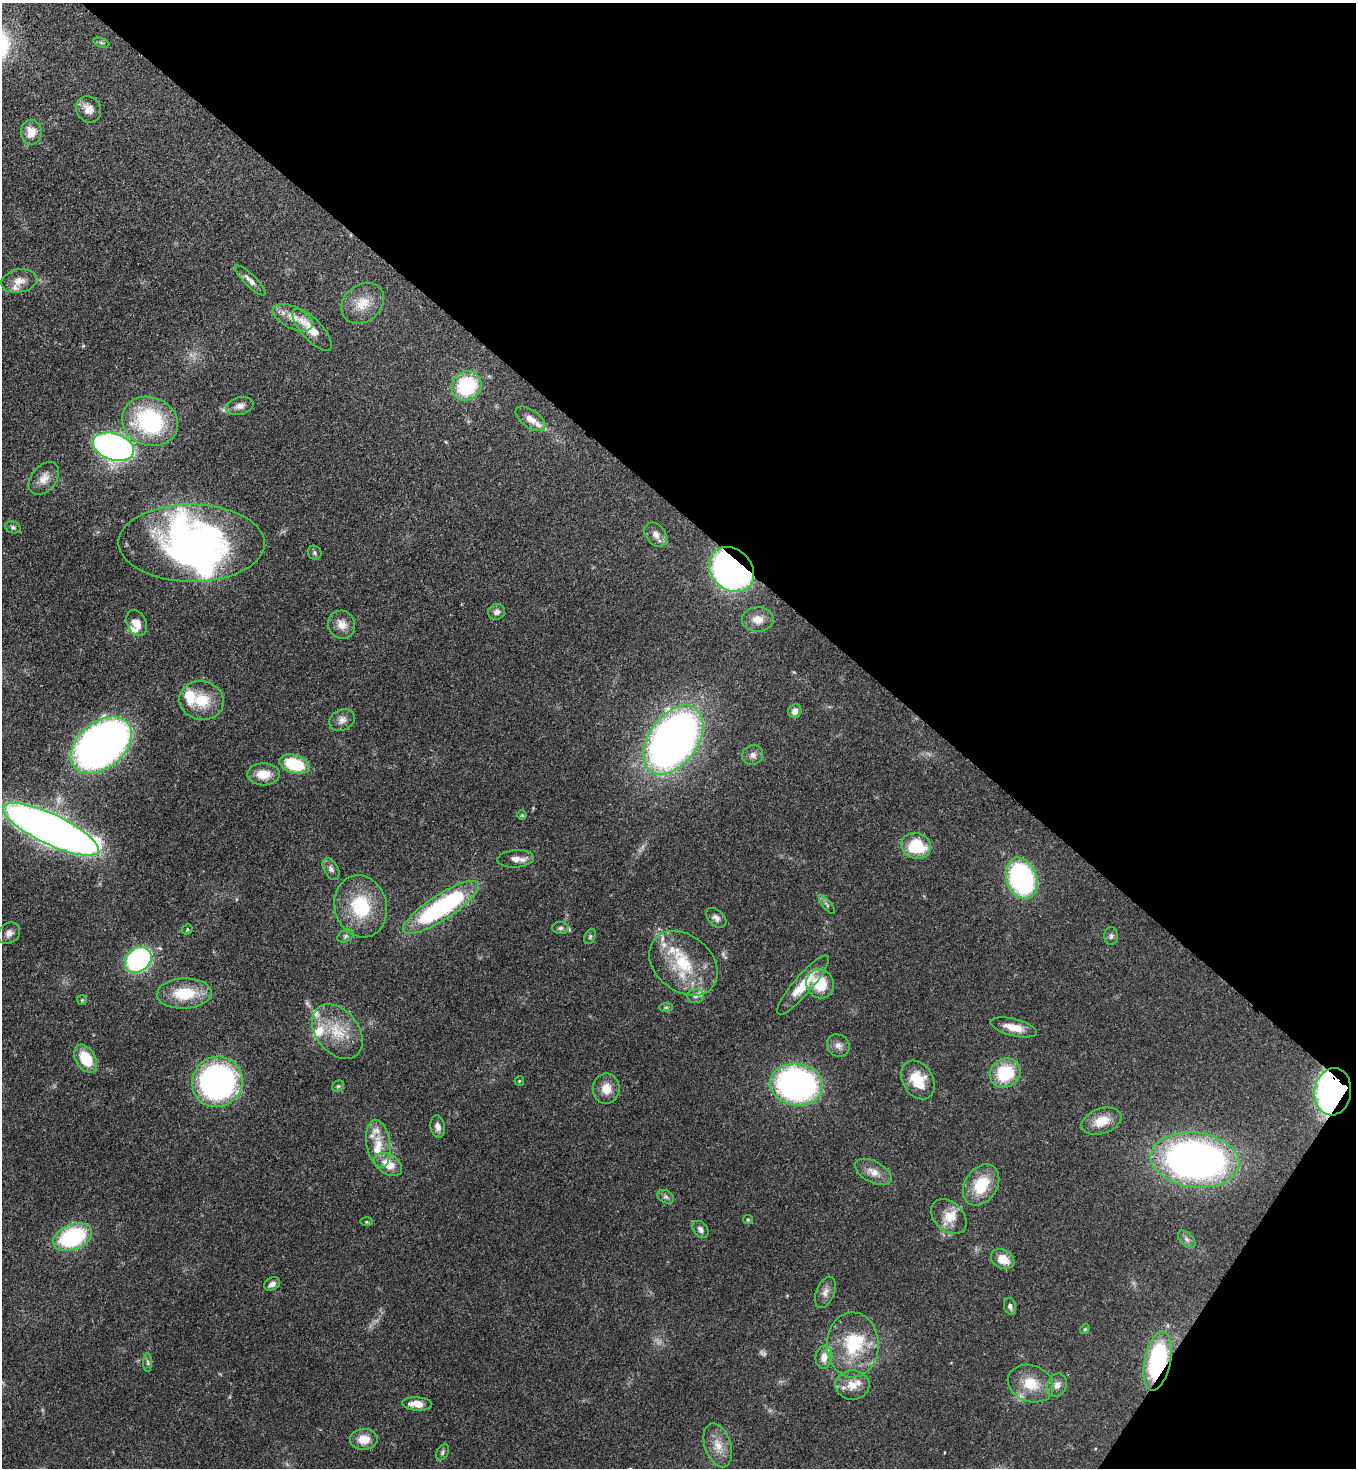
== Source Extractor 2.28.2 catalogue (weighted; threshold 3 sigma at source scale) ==
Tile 8 of 4 x 4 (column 4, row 2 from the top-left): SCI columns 4291-5644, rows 2995-4460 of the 6007 x 5986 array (HDU 1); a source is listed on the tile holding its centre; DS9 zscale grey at full resolution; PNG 1358 x 1470 px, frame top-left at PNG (2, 3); each listed source drawn as its Kron ellipse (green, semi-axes under 4 px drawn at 4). Shown black and unused: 37% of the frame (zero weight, under 3 of 4 exposures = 7% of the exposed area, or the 3 px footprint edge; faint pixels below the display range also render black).
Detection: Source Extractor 2.28.2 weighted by HDU 2 'WHT'; one run over the whole footprint, this tile lists its part. Background 0.0969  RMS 0.004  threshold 0.0181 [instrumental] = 3 sigma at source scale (4.5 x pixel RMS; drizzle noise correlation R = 1.50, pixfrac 1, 0.05/0.05 arcsec/px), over >= 5 px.
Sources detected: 119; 1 too faint to see at this stretch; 3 inside a brighter object's white glare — neither listed nor drawn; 18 inside a brighter listed object's ellipse — not listed separately; the other 97 listed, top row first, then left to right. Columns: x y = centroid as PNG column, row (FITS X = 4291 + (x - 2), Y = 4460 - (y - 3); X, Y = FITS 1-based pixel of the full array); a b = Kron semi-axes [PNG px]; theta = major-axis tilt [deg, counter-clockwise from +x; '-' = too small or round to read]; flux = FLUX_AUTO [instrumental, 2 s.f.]
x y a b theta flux
101 43 8 3 -19 0.69
88 109 14 12 -57 4
31 132 12 10 -88 5.8
250 280 20 6 -45 2.5
19 281 18 11 11 4.4
363 303 23 18 40 8.3
293 317 22 11 -25 6.1
312 330 27 10 -47 6.5
467 386 15 14 - 28
240 406 14 8 13 2.3
530 419 17 8 -35 4.4
150 421 28 24 -21 43
114 447 21 13 -19 180
44 478 18 12 50 4.4
13 527 8 6 -20 0.94
656 535 13 9 -52 2.7
192 543 73 39 0 110
315 553 7 6 - 0.93
732 570 25 20 -45 140
497 612 8 8 - 2
758 619 16 12 1 4.3
136 623 13 9 -64 4.5
342 625 14 13 - 4.3
202 700 22 19 -11 11
795 711 7 6 - 2.5
342 720 13 10 26 2.7
673 740 39 24 55 280
101 745 35 23 40 250
753 755 11 9 25 2.2
295 764 15 9 -17 20
263 774 16 11 0 6.6
522 815 5 5 - 0.59
51 829 52 15 -25 450
916 846 15 13 -16 18
516 859 18 8 4 3.3
331 869 12 7 -61 1.7
1022 878 21 15 -70 77
827 905 11 4 -51 0.99
361 906 31 26 -73 24
441 907 44 12 33 66
716 918 12 8 -44 1.7
561 928 8 6 2 1
187 929 5 5 - 0.52
9 933 12 10 39 2.4
345 936 9 5 27 0.97
590 936 8 5 64 0.76
1111 936 9 6 89 1.1
138 960 14 11 42 72
683 963 38 28 -39 23
820 984 15 13 -62 12
803 985 38 9 49 11
184 993 27 15 2 15
695 996 8 7 - 1.3
82 1000 5 5 - 0.51
666 1007 7 4 0 0.73
1014 1027 24 8 -14 5.7
337 1032 31 21 -51 15
838 1045 12 10 -43 2.5
86 1059 15 9 -59 12
1005 1073 16 14 32 19
918 1080 21 15 -59 11
519 1081 5 4 - 0.44
217 1082 26 25 - 120
797 1084 26 20 -8 130
338 1086 6 5 - 0.7
606 1089 15 13 90 5.4
1333 1092 24 18 82 150
1102 1121 20 12 19 7.9
438 1127 11 7 -80 2
378 1144 24 12 -81 8.2
1195 1160 45 27 -6 220
388 1164 15 10 -31 7.5
873 1172 20 10 -28 4.3
981 1185 22 16 57 14
666 1197 9 6 -30 1.2
949 1216 20 14 -43 6.8
748 1220 5 4 - 0.48
366 1222 6 3 0 0.42
700 1229 9 7 -53 1.8
73 1237 20 12 23 43
1187 1239 10 6 -45 1.5
1003 1259 12 9 -30 6.3
272 1284 8 6 26 1.7
825 1292 16 9 68 2.7
1010 1306 8 6 -74 1.3
1085 1329 5 4 - 0.49
853 1345 32 26 -89 25
824 1357 11 8 83 4.2
1158 1361 30 13 78 53
148 1363 9 4 -89 0.85
1031 1384 23 18 -21 11
852 1385 17 14 -1 5.9
1057 1385 12 9 66 2.5
417 1404 15 7 -4 4.7
364 1439 14 10 1 6.2
718 1445 23 13 -72 6.2
442 1452 9 5 61 0.85
Overlapping masked pixels (flux is a lower limit): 4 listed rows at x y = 732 570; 683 963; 1333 1092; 1158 1361